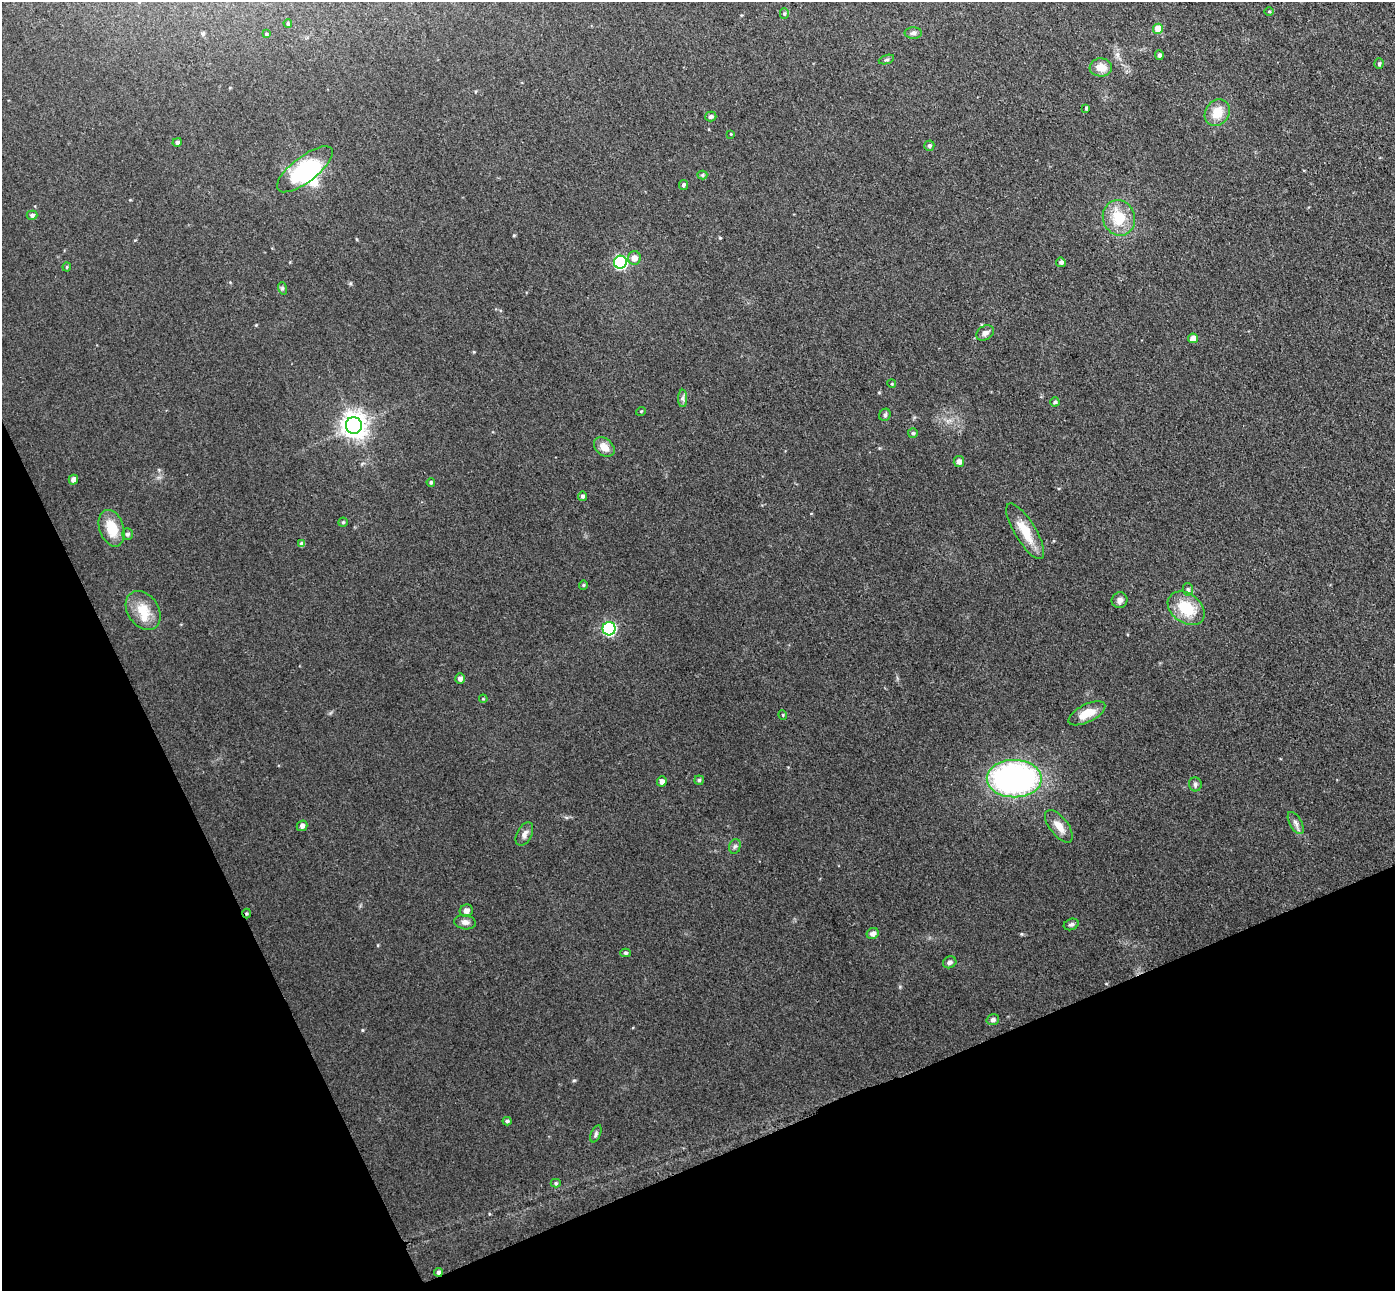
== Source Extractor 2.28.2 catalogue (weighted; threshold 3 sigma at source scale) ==
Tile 14 of 4 x 4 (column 2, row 4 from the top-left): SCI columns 1448-2840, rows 178-1466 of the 5678 x 5642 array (HDU 1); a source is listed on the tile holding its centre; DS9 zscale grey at full resolution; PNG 1397 x 1293 px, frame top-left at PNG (2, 2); each listed source drawn as its Kron ellipse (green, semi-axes under 4 px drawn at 4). Shown black and unused: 22% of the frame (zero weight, under 3 of 4 exposures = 5% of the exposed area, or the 3 px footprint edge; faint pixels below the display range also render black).
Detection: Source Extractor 2.28.2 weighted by HDU 2 'WHT'; one run over the whole footprint, this tile lists its part. Background 0.0901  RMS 0.0082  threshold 0.0367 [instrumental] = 3 sigma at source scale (4.5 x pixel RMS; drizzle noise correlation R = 1.50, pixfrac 1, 0.05/0.05 arcsec/px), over >= 5 px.
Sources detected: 79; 2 inside a brighter object's white glare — neither listed nor drawn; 1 inside a brighter listed object's ellipse — not listed separately; the other 76 listed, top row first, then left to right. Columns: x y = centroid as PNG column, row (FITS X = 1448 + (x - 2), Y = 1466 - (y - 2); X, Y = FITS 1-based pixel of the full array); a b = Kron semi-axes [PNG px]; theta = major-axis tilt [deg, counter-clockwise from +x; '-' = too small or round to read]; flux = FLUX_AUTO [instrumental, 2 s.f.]
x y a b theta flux
1269 11 4 3 - 0.75
784 14 5 4 - 1.2
288 23 4 3 - 1.1
1158 29 5 5 - 12
913 33 8 5 1 2.2
266 34 3 3 - 0.88
1159 55 5 4 - 2.1
886 60 8 3 19 1.3
1379 64 5 4 - 1.2
1101 67 11 9 -2 8.2
1086 108 3 3 - 1
1217 113 14 11 55 15
711 117 5 5 - 2.1
731 134 3 3 - 0.61
177 142 4 4 - 2.3
929 146 5 5 - 1.8
305 169 34 12 38 55
702 175 5 4 - 1.1
683 185 5 4 - 1.8
32 215 5 4 - 2.2
1119 218 18 16 -70 23
634 258 7 6 - 6
620 262 6 6 - 100
1061 262 5 4 - 2.2
67 267 4 4 - 0.91
282 288 6 4 -72 1.2
985 333 9 7 30 3.4
1193 338 5 5 - 6.6
892 384 4 3 - 0.72
683 398 9 4 89 2.1
1055 402 4 4 - 1.5
641 411 5 3 - 0.69
885 415 6 5 - 1.8
354 425 8 8 - 780
913 433 5 5 - 1.4
604 447 11 8 -40 8
959 461 5 5 - 3.5
73 480 5 4 - 4.4
431 482 4 4 - 1.3
582 496 4 4 - 1.9
343 522 4 4 - 1.2
112 528 19 12 -71 18
1025 531 32 10 -59 18
127 534 6 5 - 1.9
302 544 4 4 - 3
583 585 4 4 - 0.93
1188 589 6 5 - 1.6
1120 600 8 7 - 3.5
1186 608 20 14 -37 26
143 610 21 15 -55 17
609 629 6 6 - 100
460 679 5 5 - 3.4
483 699 4 3 - 0.67
1087 713 20 9 26 12
783 715 5 3 - 0.7
1014 779 27 18 0 240
699 780 5 4 - 1.3
662 781 5 4 - 3.1
1195 784 7 6 - 2.1
1296 823 12 6 -60 3.4
302 826 5 5 - 2.5
1059 826 19 9 -52 8.1
524 834 12 7 61 4.1
735 846 7 5 73 1.9
466 911 7 6 - 3.4
247 914 5 4 - 1
465 922 11 7 -11 3.6
1071 924 7 5 21 2
873 933 6 5 - 3.3
626 953 5 4 - 1.4
950 962 7 5 24 2.3
993 1020 6 5 - 2.5
507 1121 4 4 - 1.5
596 1134 9 5 66 1.8
556 1183 5 4 - 1.2
438 1272 4 4 - 1.9
Overlapping masked pixels (flux is a lower limit): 2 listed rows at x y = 247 914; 438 1272